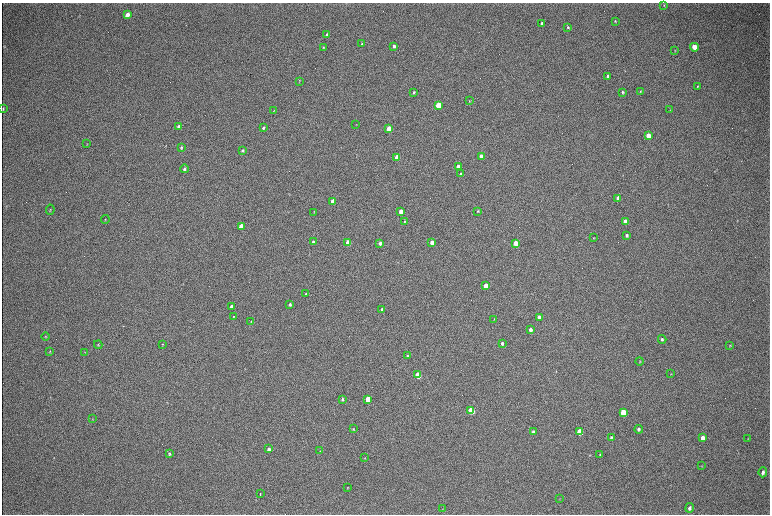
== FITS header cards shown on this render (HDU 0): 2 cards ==
NAXIS1  =                 1536 / length of data axis 1
NAXIS2  =                 1024 / length of data axis 2

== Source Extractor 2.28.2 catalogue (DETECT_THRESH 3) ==
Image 1536 x 1024 px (HDU 0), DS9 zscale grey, zoomed out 1/2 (1 PNG px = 2 x 2 image px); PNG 772 x 516 px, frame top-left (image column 1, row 1023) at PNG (2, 3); each listed source drawn as its Kron ellipse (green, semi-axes under 4 px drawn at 4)
Background 307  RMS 23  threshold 68.3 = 3 sigma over >= 5 px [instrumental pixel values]
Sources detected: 100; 2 cannot appear on this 1/2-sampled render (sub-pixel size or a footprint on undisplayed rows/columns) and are neither listed nor drawn; the other 98 listed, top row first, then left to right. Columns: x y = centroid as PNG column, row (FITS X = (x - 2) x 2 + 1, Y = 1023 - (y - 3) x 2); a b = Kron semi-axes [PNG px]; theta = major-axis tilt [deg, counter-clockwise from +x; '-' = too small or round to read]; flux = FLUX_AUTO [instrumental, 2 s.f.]
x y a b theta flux
664 5 3 3 - 2100
127 15 4 3 - 44000
615 21 3 2 - 3900
542 24 3 3 - 16000
568 27 3 3 - 4600
327 34 4 3 - 5500
362 44 3 3 - 4100
394 46 3 3 - 12000
323 47 3 3 - 3500
694 47 4 3 - 69000
675 50 3 2 - 2700
608 76 3 3 - 18000
299 81 4 2 - 2200
698 86 3 2 - 3500
640 91 3 2 - 3600
414 92 3 3 - 5300
622 92 3 2 - 5400
469 101 3 3 - 3100
438 105 3 3 - 150000
3 109 3 1 - 4000
670 110 3 2 - 1700
274 111 3 2 - 2600
356 124 3 2 - 2000
178 126 4 3 - 8100
263 128 3 3 - 6700
389 129 3 3 - 220000
648 136 4 3 - 89000
87 144 3 2 - 2400
181 147 3 2 - 4900
242 150 3 3 - 5600
481 156 3 3 - 38000
397 157 3 3 - 130000
458 167 3 3 - 69000
184 169 4 3 - 7500
461 174 3 3 - 20000
618 198 3 3 - 24000
333 201 3 3 - 73000
50 210 5 2 - 2600
478 211 3 3 - 4200
314 212 4 2 - 2700
401 212 3 3 - 66000
105 219 4 2 - 2300
404 222 3 2 - 4800
625 222 4 3 - 69000
241 226 3 3 - 61000
627 235 4 3 - 7900
594 238 3 2 - 2600
313 242 3 3 - 14000
348 243 3 3 - 190000
380 243 3 3 - 15000
432 243 3 3 - 75000
515 243 3 3 - 90000
486 286 3 3 - 91000
306 294 3 3 - 5200
290 304 3 2 - 9000
231 306 3 3 - 12000
382 309 3 3 - 10000
233 317 3 3 - 3600
539 317 3 3 - 44000
494 320 3 2 - 2600
251 322 3 2 - 2600
530 330 3 3 - 18000
46 336 4 3 - 3400
662 339 4 3 - 8100
502 343 3 3 - 8600
162 344 3 3 - 3300
98 345 4 3 - 4700
730 346 4 3 - 3000
50 351 3 3 - 3200
85 352 2 2 - 2000
407 356 4 3 - 4100
640 361 4 3 - 3600
671 374 4 2 - 2800
418 375 4 3 - 240000
342 399 3 3 - 6200
368 399 4 3 - 150000
471 410 4 3 - 340000
623 413 4 3 - 220000
93 419 3 2 - 2400
353 429 4 3 - 3800
639 429 4 4 - 9700
533 432 3 3 - 14000
580 432 4 3 - 160000
611 437 3 3 - 6100
703 438 4 3 - 32000
748 439 3 2 - 2300
269 449 3 3 - 11000
320 451 3 2 - 2200
169 454 3 3 - 5700
600 455 4 3 - 4100
365 458 3 2 - 2600
702 466 3 3 - 2600
763 472 5 4 - 16000
348 488 3 3 - 2700
260 494 2 1 - 9900
560 499 3 2 - 2400
689 508 5 4 - 13000
443 509 3 2 - 2500
At the frame edge (FLAGS 8, measured only in part): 1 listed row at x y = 3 109
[2 sub-pixel or undisplayed-footprint detections neither listed nor drawn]